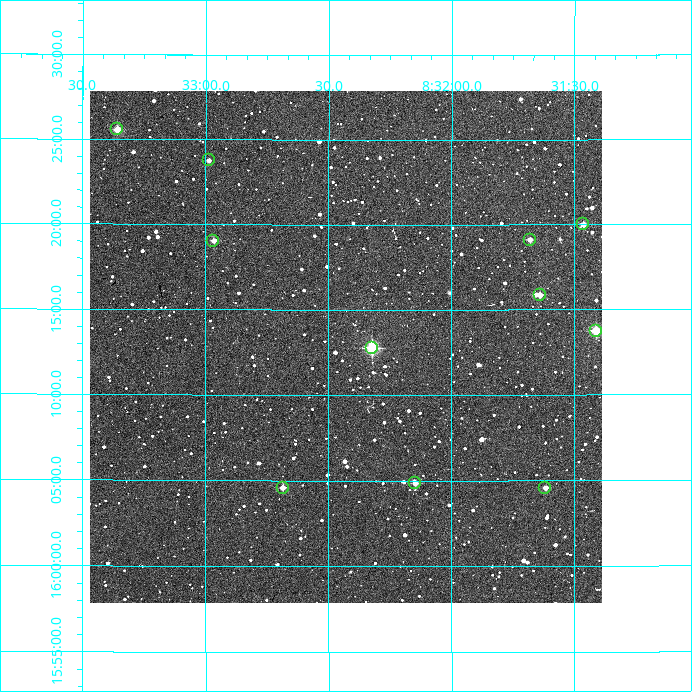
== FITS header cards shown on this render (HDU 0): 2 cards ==
NAXIS1  =                  512
NAXIS2  =                  512

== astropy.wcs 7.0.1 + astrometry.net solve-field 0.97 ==
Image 512 x 512 px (HDU 0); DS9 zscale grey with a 90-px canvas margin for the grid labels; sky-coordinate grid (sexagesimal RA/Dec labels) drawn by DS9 from the SOLVED WCS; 11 Tycho-2 reference stars matched to detected sources circled (green)
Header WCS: RA---TAN/DEC--TAN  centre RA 08:32:26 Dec +16:13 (128.11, +16.21 deg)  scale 3.52 arcsec/px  FOV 30.0' x 30.0'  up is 0 deg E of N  parity normal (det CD < 0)
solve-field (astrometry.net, Tycho-2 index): VERIFIED the header's WCS against the Tycho-2 star catalogue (verified at 2 index scales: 9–11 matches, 0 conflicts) and refined it, rather than solving blind
Solved WCS: RA---TAN-SIP/DEC--TAN-SIP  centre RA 08:32:26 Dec +16:13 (128.11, +16.21 deg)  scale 3.52 arcsec/px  FOV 30.0' x 30.0'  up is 0 deg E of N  parity normal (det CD < 0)
The solver's refit moves the header's centre by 2 arcsec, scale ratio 1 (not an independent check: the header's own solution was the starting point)
Tycho-2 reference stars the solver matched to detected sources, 11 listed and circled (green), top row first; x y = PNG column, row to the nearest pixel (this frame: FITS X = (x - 90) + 1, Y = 512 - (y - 91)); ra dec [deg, ICRS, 3 dp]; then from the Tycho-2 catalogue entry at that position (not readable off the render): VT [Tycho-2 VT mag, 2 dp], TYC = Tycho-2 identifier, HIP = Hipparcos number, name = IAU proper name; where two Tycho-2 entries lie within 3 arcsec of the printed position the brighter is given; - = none
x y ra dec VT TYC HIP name
117 129 128.339 +16.426 10.28 1392-1512-1 - -
209 160 128.247 +16.396 12.31 1392-486-1 - -
583 224 127.865 +16.334 10.73 1379-725-1 - -
530 240 127.920 +16.319 10.81 1379-607-1 - -
213 241 128.242 +16.317 10.99 1392-1722-1 - -
540 295 127.910 +16.265 10.68 1379-1172-1 - -
596 331 127.852 +16.229 9.81 1379-289-1 - -
372 348 128.080 +16.213 8.54 1392-2176-1 41879 -
415 483 128.036 +16.081 11.08 1392-1848-1 - -
283 488 128.171 +16.076 11.13 1392-1540-1 - -
545 488 127.904 +16.076 11.29 1379-508-1 - -